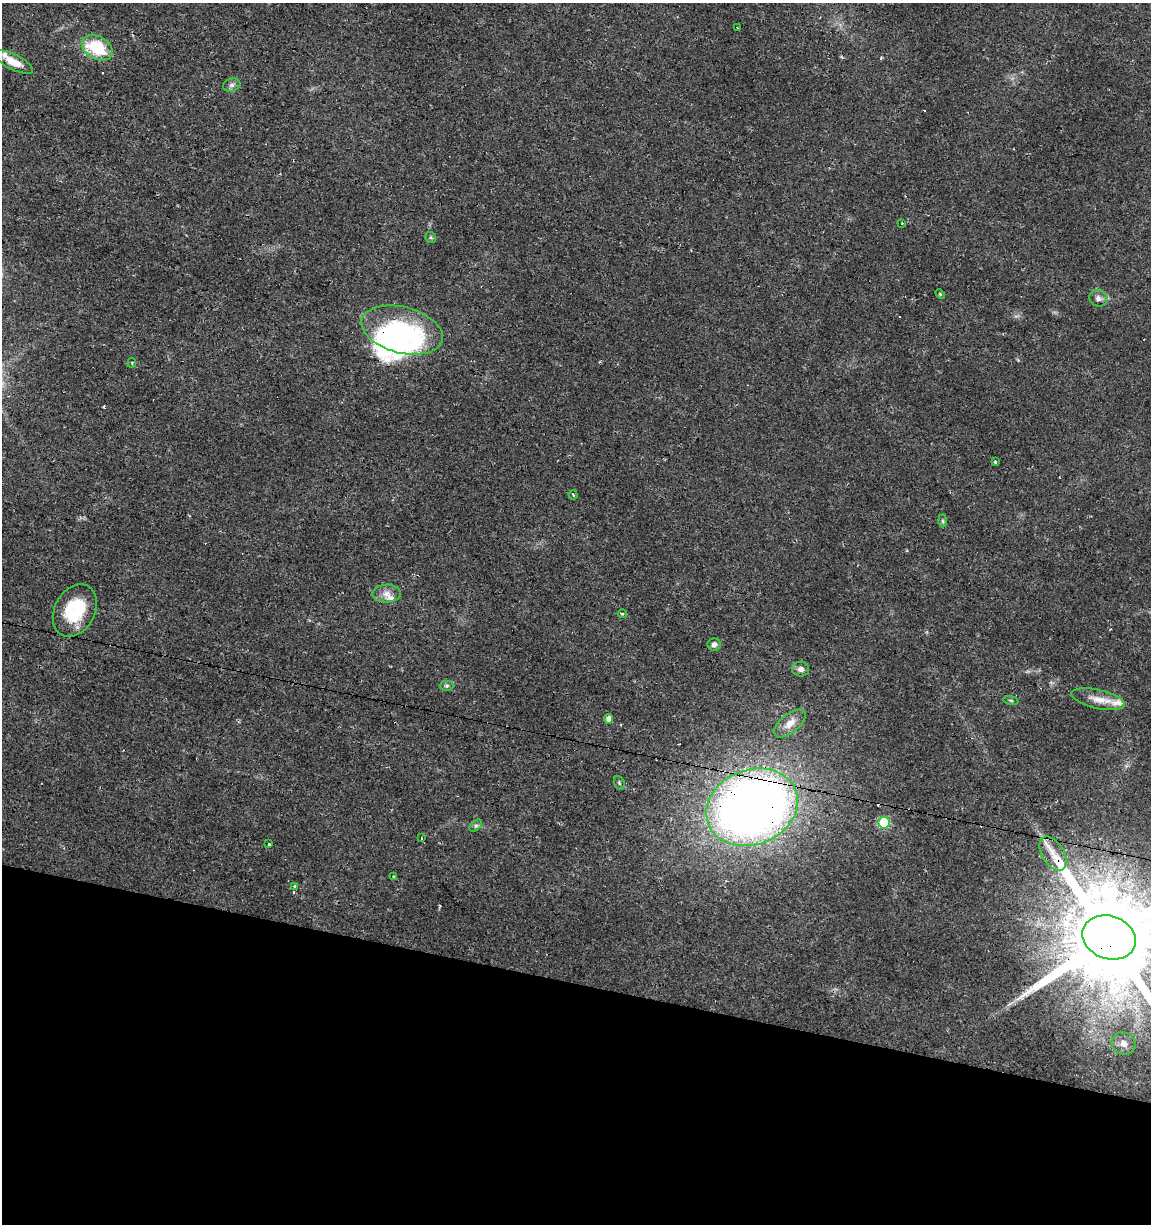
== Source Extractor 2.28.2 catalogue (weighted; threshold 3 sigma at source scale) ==
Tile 15 of 4 x 4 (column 3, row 4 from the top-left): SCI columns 2586-3734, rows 1-1222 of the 5107 x 4898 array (HDU 1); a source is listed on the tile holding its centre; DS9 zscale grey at full resolution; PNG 1153 x 1226 px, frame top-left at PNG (2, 3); each listed source drawn as its Kron ellipse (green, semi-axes under 4 px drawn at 4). Shown black and unused: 20% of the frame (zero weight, under 2 of 3 exposures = <1% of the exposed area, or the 3 px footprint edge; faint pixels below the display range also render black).
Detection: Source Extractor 2.28.2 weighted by HDU 2 'WHT'; one run over the whole footprint, this tile lists its part. Background 0.0135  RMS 0.0032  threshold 0.0142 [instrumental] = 3 sigma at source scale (4.5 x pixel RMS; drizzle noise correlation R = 1.50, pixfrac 1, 0.0396/0.0396 arcsec/px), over >= 5 px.
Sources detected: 52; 2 inside a brighter object's white glare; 10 cosmic-ray / hot-pixel residue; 1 long thin detection or spike segment (spike, bleed or trail) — neither listed nor drawn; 5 inside a brighter listed object's ellipse — not listed separately; the other 34 listed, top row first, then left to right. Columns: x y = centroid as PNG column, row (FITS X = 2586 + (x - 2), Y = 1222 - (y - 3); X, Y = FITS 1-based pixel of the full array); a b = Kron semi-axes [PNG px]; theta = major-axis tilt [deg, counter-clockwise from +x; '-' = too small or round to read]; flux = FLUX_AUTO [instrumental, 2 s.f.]
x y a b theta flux
737 28 4 3 - 0.71
97 48 16 11 -28 16
14 62 21 7 -26 4.5
232 85 9 6 16 0.97
902 224 3 3 - 3
431 237 6 5 - 0.49
940 294 6 3 -46 0.39
1098 298 9 8 - 1.5
402 330 42 23 -14 30
132 363 5 3 - 0.41
995 462 3 3 - 0.46
573 495 5 3 - 0.32
943 521 6 4 -88 0.51
387 594 14 9 2 2.6
75 610 28 20 62 17
622 614 4 4 - 0.42
714 644 6 6 - 1.2
801 669 8 7 - 1.4
447 686 7 5 1 0.59
1098 699 27 9 -13 4.3
1011 700 7 3 -9 0.44
609 719 5 5 - 1.7
790 723 19 9 39 3.3
619 783 7 5 -68 0.61
752 807 47 37 21 290
884 822 6 6 - 23
476 826 7 4 45 0.66
421 838 3 2 - 0.49
269 844 3 3 - 6.8
1053 853 19 11 -60 5.1
393 877 3 3 - 0.96
294 887 4 3 - 0.88
1109 937 27 21 -19 9500
1123 1044 12 11 - 2.9
Overlapping masked pixels (flux is a lower limit): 3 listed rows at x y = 402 330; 752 807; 1109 937
Isophote crosses this tile's border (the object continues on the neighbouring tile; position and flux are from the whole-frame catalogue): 1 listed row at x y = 1109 937